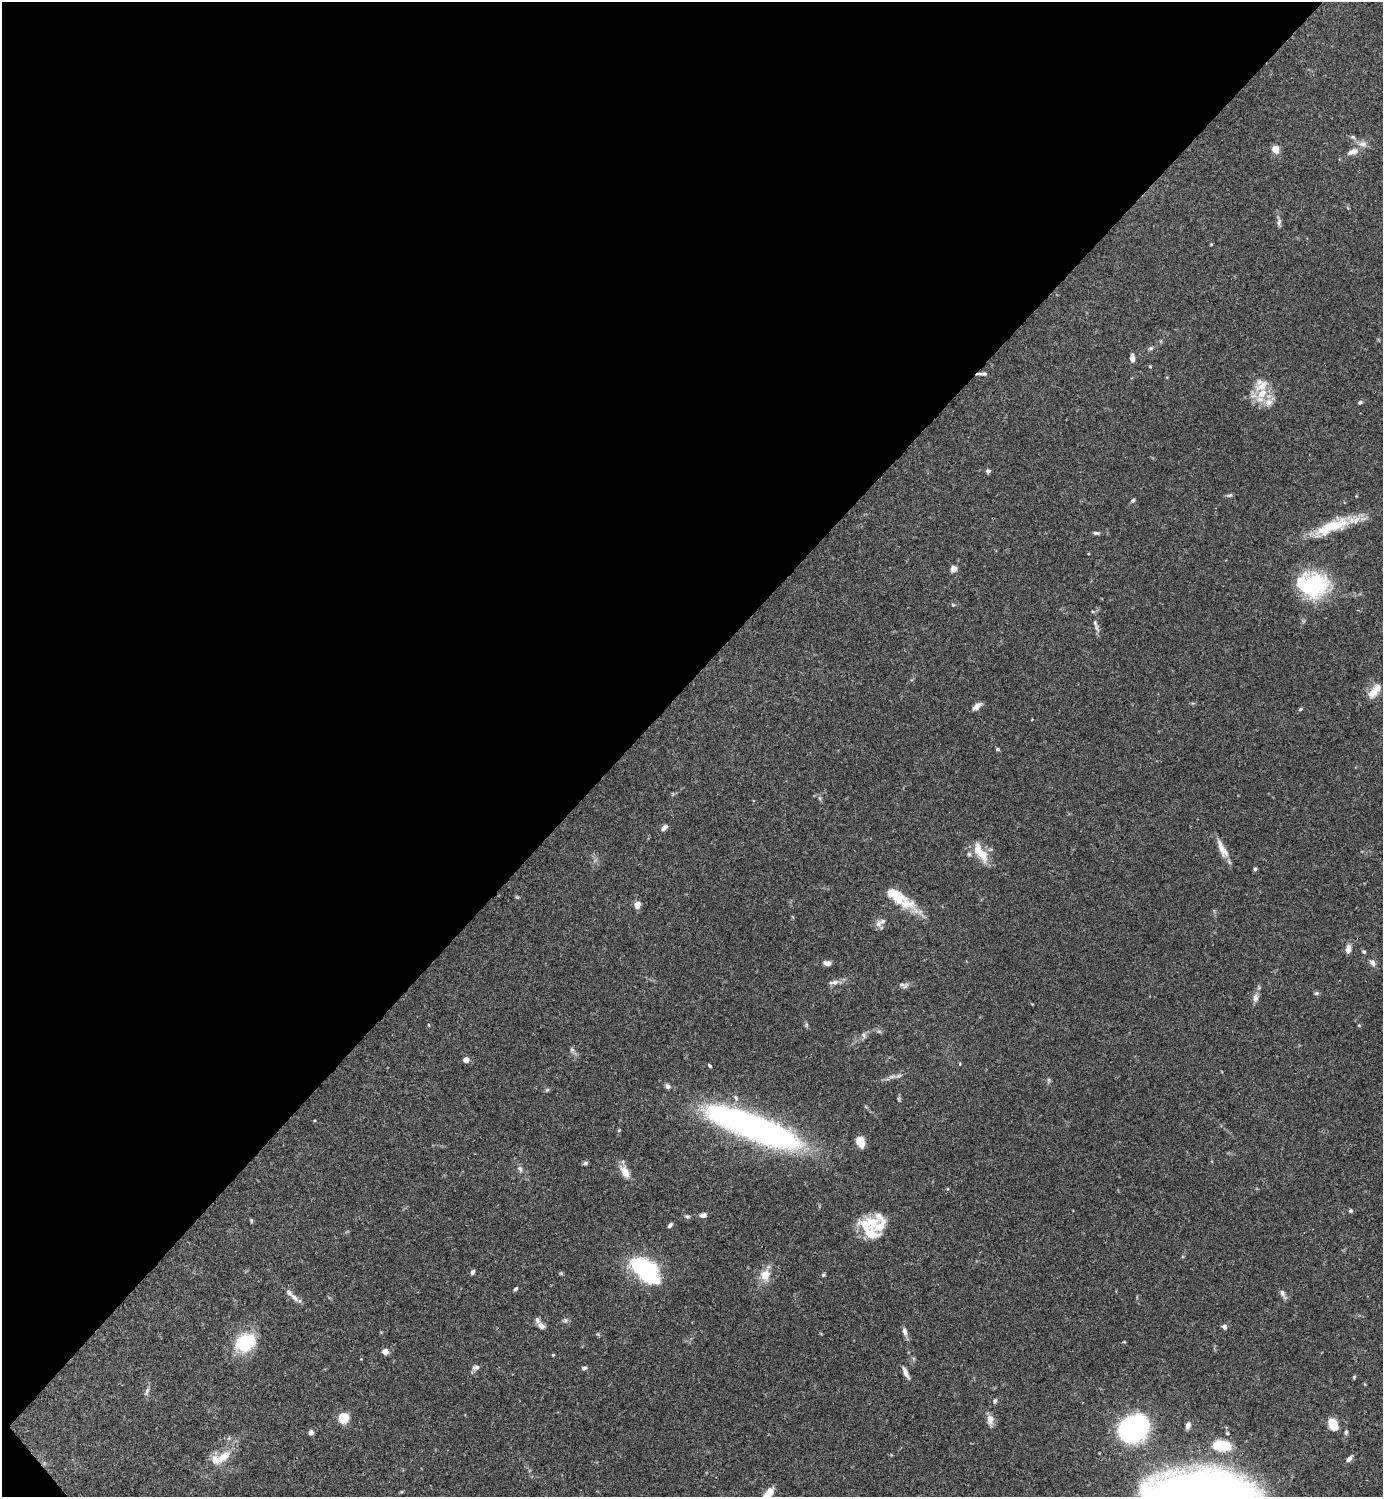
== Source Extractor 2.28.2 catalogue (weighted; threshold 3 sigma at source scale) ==
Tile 5 of 4 x 4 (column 1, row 2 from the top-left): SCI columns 300-1680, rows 2990-4484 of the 5981 x 5981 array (HDU 1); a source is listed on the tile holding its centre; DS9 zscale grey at full resolution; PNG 1385 x 1499 px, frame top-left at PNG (2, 2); no overlay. Shown black and unused: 46% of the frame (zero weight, under 3 of 4 exposures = <1% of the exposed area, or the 3 px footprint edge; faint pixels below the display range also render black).
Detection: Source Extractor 2.28.2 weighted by HDU 2 'WHT'; one run over the whole footprint, this tile lists its part. Background 0.0657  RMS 0.0032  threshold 0.0143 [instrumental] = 3 sigma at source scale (4.5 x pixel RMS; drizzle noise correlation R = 1.50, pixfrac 1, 0.05/0.05 arcsec/px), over >= 5 px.
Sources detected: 109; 1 too faint to see at this stretch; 2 inside a brighter object's white glare — not listed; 7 inside a brighter listed object's ellipse — not listed separately; the other 99 listed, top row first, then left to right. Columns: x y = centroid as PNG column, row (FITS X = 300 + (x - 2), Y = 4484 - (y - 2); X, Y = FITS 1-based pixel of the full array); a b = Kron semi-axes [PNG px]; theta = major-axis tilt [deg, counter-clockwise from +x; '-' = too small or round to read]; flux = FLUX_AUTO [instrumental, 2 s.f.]
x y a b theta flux
1353 137 7 5 -22 0.69
1275 149 5 4 - 9.2
1353 151 18 7 22 2.4
1279 222 11 5 72 0.9
1211 244 4 3 - 0.28
1151 348 6 5 - 0.55
1132 358 9 5 -88 1.6
1150 366 4 3 - 0.28
982 374 15 4 0 0.88
1263 393 18 10 45 5.6
1269 402 16 9 44 2.8
1360 402 5 4 - 0.57
988 471 5 5 - 0.74
1230 495 7 5 16 0.56
1133 500 6 5 - 0.54
1332 526 54 14 23 14
1096 533 9 4 -2 0.63
953 569 6 6 - 1.7
1314 586 33 32 - 24
953 605 6 3 -19 0.35
1097 628 15 5 -71 1.2
1375 691 22 9 50 3.9
977 706 12 6 37 1.6
1300 709 5 4 - 0.45
998 749 5 4 - 0.47
820 798 7 5 -83 0.6
664 827 9 6 47 1.1
1222 849 25 8 -64 3.5
980 853 25 10 -55 6.9
969 854 6 6 - 0.58
1255 869 4 4 - 0.56
905 904 36 15 -20 7.9
637 905 6 5 - 2.9
882 921 13 7 7 1.5
1348 949 9 6 88 2.1
1364 952 5 4 - 0.5
827 963 7 5 -9 1.7
1373 963 9 7 -35 1.3
834 982 10 7 16 1.5
902 985 9 6 -19 0.95
1316 993 6 5 - 0.54
1255 998 10 7 78 1.5
429 1025 4 2 - 0.23
806 1025 6 4 72 0.44
879 1031 6 4 -1 0.49
864 1035 8 6 -74 0.88
572 1050 7 5 -68 0.76
466 1060 4 4 - 3.6
960 1064 5 3 - 0.26
710 1066 5 3 - 0.34
892 1077 12 4 5 1.2
1048 1080 6 4 -89 0.53
668 1086 8 6 -41 0.91
547 1090 6 5 - 0.46
752 1127 99 23 -21 120
619 1130 5 4 - 0.31
860 1142 10 7 -68 4.6
585 1163 7 4 21 0.62
520 1169 9 5 -63 0.95
625 1172 18 10 -60 3.4
1350 1211 5 5 - 0.5
703 1215 8 5 5 1.3
687 1216 7 5 -23 0.62
251 1221 7 4 -72 0.39
670 1225 6 4 46 0.73
869 1229 30 22 82 12
639 1266 12 10 -19 32
472 1272 6 4 65 0.74
561 1273 5 5 - 0.37
765 1275 15 13 79 4.2
823 1275 5 5 - 0.46
516 1289 6 4 39 0.47
1283 1293 13 5 -64 1.1
294 1297 20 6 -38 2.2
565 1320 7 5 45 0.67
541 1325 9 7 -42 1.5
1224 1327 6 5 - 0.9
905 1332 11 6 -75 1.3
245 1342 21 16 22 17
385 1352 8 7 - 1.5
553 1355 4 4 - 0.3
476 1368 10 7 25 1.1
584 1368 7 5 15 0.71
906 1373 16 5 -65 1.8
1354 1377 5 4 - 0.33
147 1391 12 5 72 0.96
995 1401 6 5 - 0.65
343 1418 5 5 - 23
990 1420 14 7 -89 2.4
1333 1424 11 8 -67 5.4
1188 1425 8 5 75 1.4
1134 1429 19 15 14 90
311 1432 6 6 - 1.1
1346 1432 7 4 80 0.6
1227 1433 4 4 - 0.37
1221 1445 18 10 -10 10
220 1458 32 12 24 6.3
1349 1459 10 5 49 1.2
768 1493 16 7 49 4.3
Overlapping masked pixels (flux is a lower limit): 2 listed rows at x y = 982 374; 752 1127
Isophote crosses this tile's border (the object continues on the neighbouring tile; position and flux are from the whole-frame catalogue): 1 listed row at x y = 768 1493